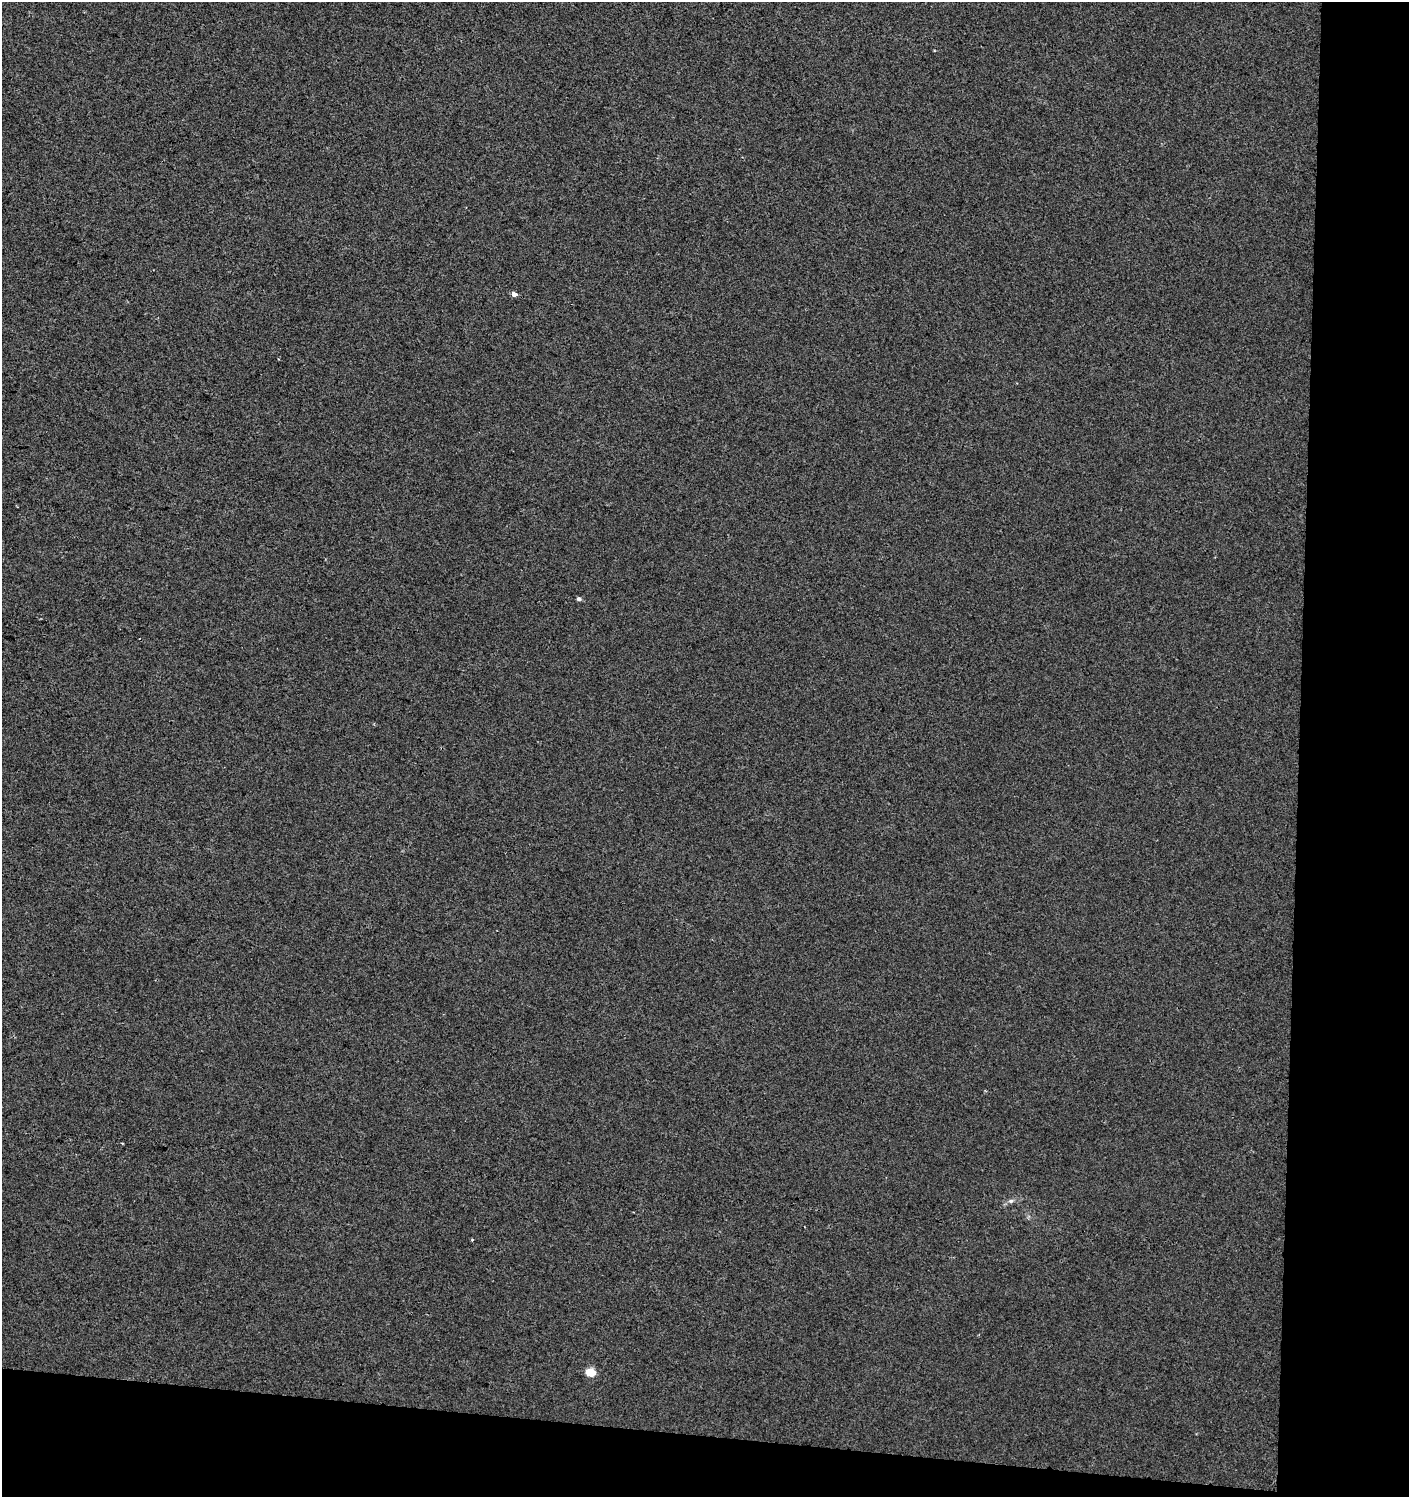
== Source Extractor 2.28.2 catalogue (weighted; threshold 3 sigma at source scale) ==
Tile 9 of 3 x 3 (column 3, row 3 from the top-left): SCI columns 3098-4504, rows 1-1495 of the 4734 x 4494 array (HDU 1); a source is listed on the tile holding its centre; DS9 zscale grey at full resolution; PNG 1411 x 1499 px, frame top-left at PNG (2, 2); no overlay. Shown black and unused: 12% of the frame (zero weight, under 2 of 3 exposures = <1% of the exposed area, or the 3 px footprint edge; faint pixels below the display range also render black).
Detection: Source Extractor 2.28.2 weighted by HDU 2 'WHT'; one run over the whole footprint, this tile lists its part. Background 0.00371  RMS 0.0062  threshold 0.0277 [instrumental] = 3 sigma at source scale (4.5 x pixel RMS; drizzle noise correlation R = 1.50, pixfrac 1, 0.0396/0.0396 arcsec/px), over >= 5 px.
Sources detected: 5; all 5 listed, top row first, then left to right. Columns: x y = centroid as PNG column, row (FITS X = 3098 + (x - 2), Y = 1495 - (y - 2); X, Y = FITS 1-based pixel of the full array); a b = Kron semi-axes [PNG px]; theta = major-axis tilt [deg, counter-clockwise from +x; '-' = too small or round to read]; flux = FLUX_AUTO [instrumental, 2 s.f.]
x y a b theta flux
514 294 4 4 - 8.5
579 599 5 4 - 1.8
1011 1201 7 6 - 1.5
472 1240 3 3 - 0.85
591 1372 5 5 - 24